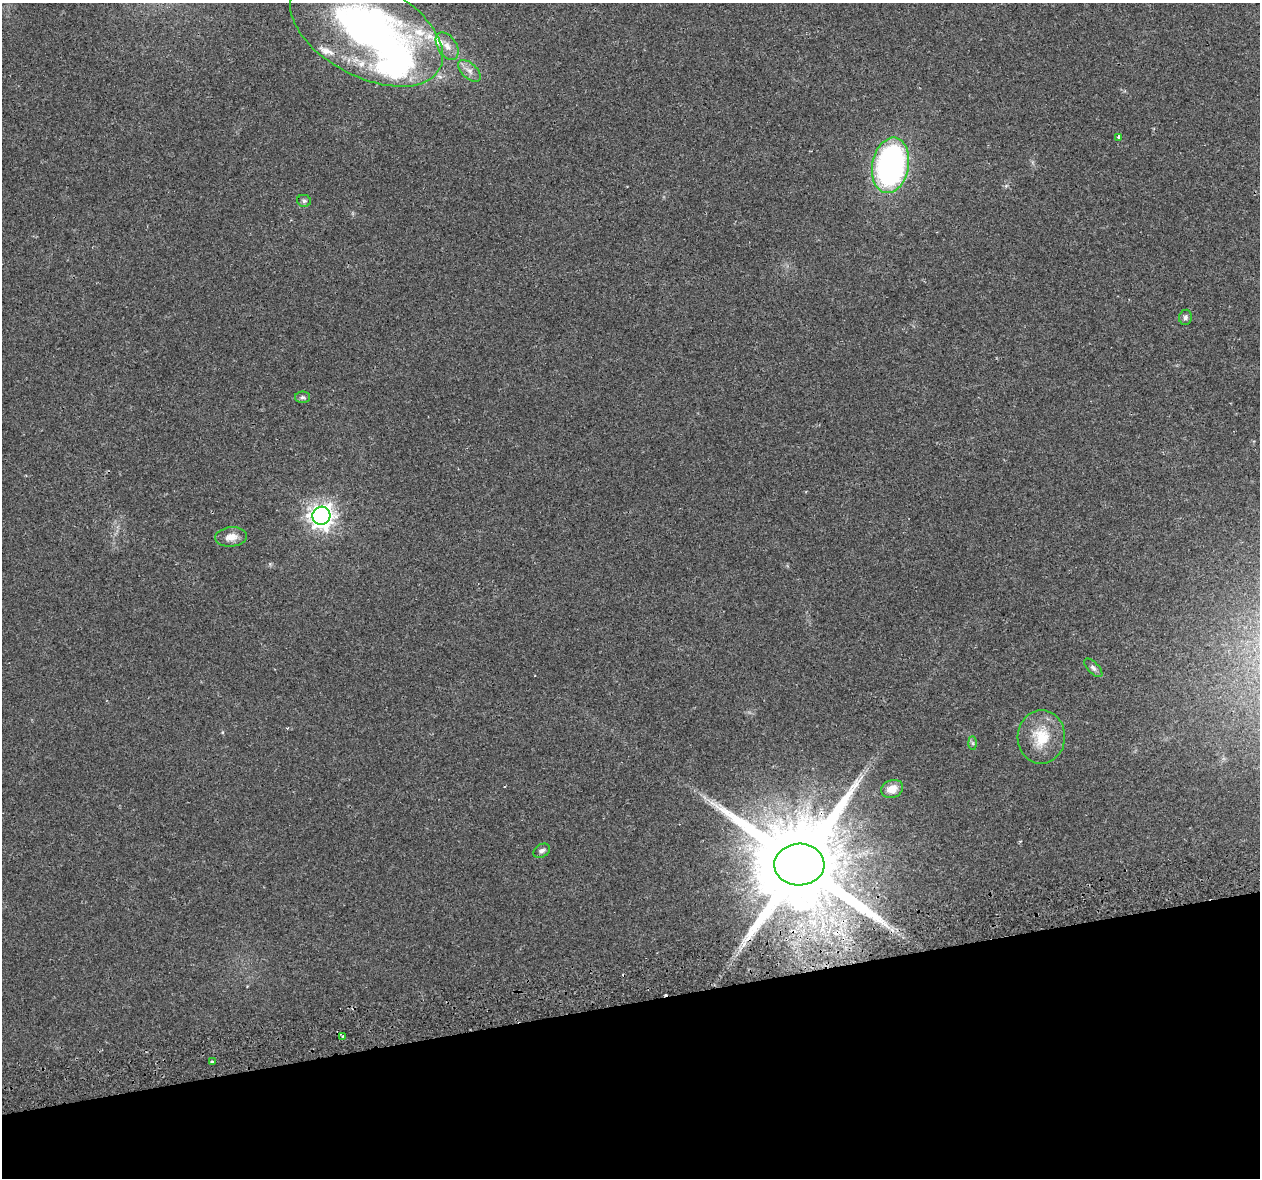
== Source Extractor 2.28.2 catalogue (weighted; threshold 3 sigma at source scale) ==
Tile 14 of 4 x 4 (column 2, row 4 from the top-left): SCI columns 1270-2527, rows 86-1261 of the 5057 x 4923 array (HDU 1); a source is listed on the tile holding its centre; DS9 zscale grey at full resolution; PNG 1262 x 1180 px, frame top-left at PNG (2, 3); each listed source drawn as its Kron ellipse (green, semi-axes under 4 px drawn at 4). Shown black and unused: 15% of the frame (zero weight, under 2 of 3 exposures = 3% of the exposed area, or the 3 px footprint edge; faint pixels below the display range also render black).
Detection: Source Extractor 2.28.2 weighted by HDU 2 'WHT'; one run over the whole footprint, this tile lists its part. Background 0.0296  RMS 0.0032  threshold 0.0145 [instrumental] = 3 sigma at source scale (4.5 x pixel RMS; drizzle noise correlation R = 1.50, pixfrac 1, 0.0396/0.0396 arcsec/px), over >= 5 px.
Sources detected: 29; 1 inside a brighter object's white glare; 4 cosmic-ray / hot-pixel residue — neither listed nor drawn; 6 inside a brighter listed object's ellipse — not listed separately; the other 18 listed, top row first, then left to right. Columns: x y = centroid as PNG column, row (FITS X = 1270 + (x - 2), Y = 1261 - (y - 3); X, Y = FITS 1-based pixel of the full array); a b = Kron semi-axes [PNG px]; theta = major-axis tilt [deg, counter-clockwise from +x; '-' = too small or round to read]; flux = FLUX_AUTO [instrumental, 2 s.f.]
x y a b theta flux
366 30 83 46 -28 130
447 46 15 9 -57 3.1
469 71 14 7 -43 2.2
1119 137 3 3 - 0.42
891 165 28 18 79 94
304 201 7 6 - 0.84
1185 317 7 6 - 0.93
302 397 7 5 0 0.8
321 516 9 9 - 270
231 537 16 9 5 3.3
1093 668 12 5 -45 1.1
1041 737 27 23 87 11
973 743 7 4 -88 0.53
892 789 11 8 21 3.7
542 851 9 6 32 1.1
799 865 25 21 2 8300
342 1037 3 3 - 1.3
212 1062 3 3 - 1.2
Overlapping masked pixels (flux is a lower limit): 1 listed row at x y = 799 865
Isophote crosses this tile's border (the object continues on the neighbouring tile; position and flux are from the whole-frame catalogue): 1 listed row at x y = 366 30